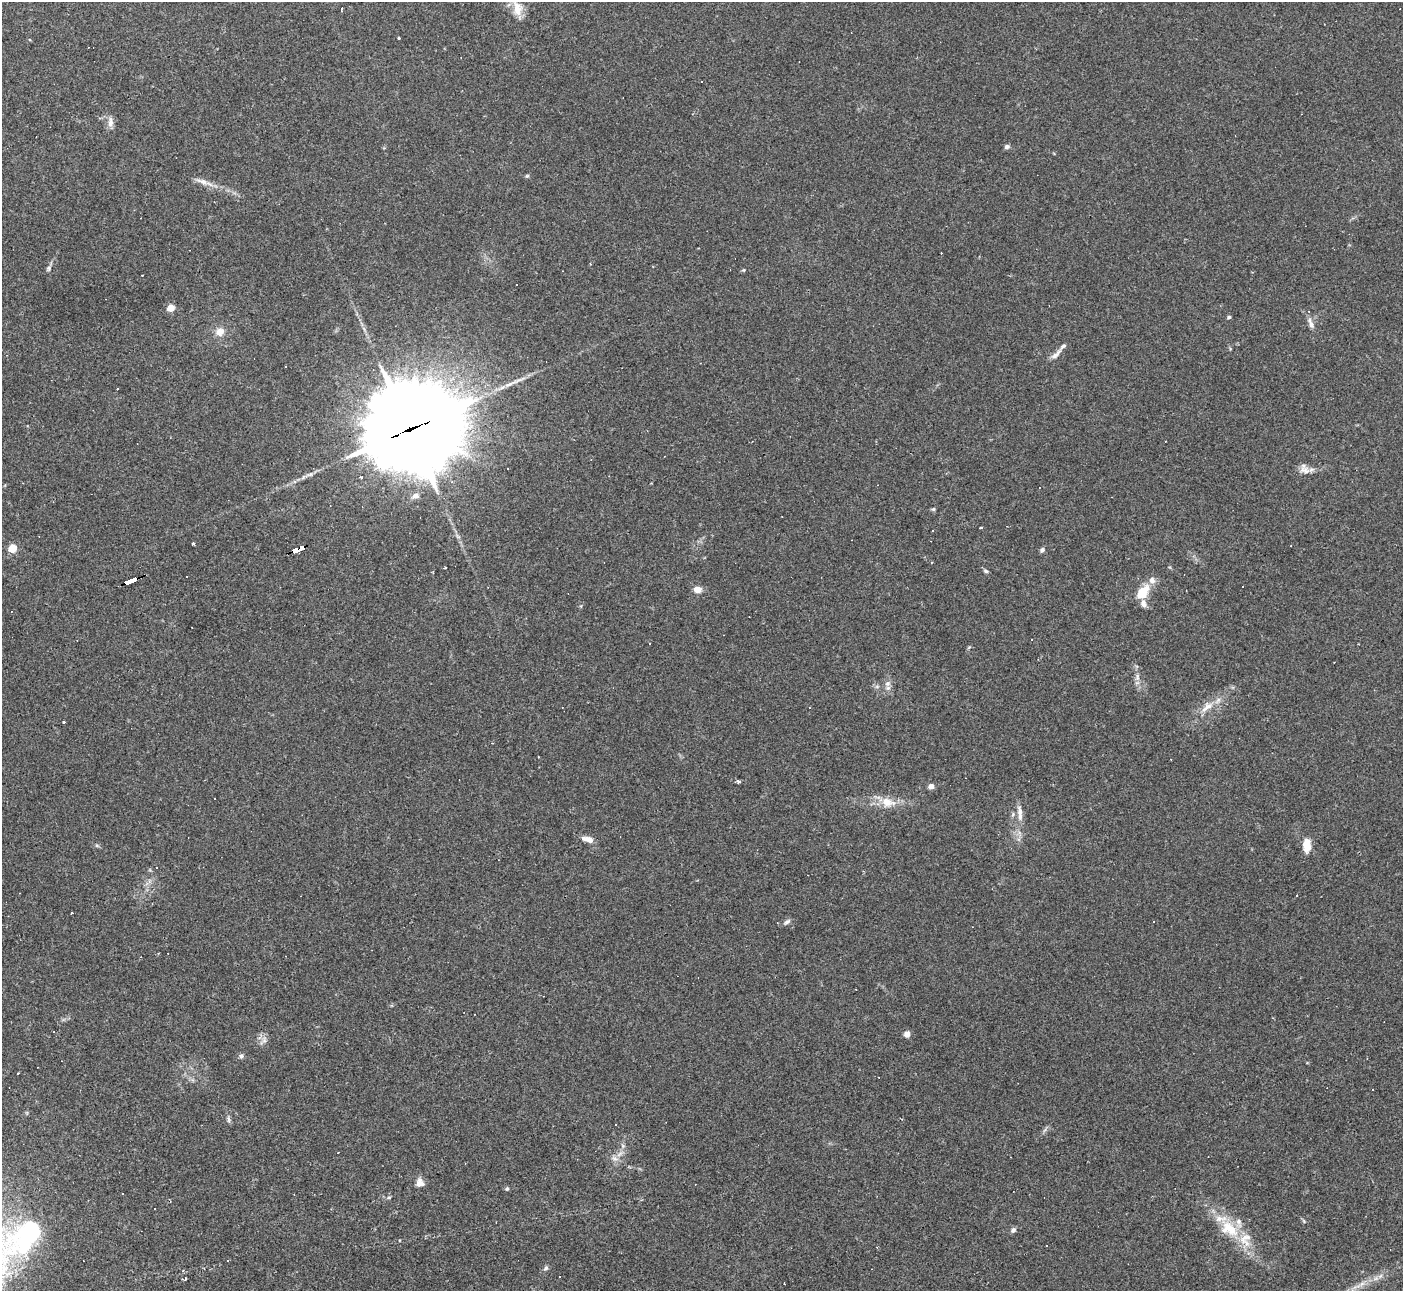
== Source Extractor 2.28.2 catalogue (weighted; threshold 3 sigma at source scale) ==
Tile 7 of 4 x 4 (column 3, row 2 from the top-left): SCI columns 2809-4209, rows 2863-4151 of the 5609 x 5597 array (HDU 1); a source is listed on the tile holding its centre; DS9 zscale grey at full resolution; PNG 1405 x 1293 px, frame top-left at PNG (2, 2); no overlay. Shown black and unused: <1% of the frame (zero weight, under 2 of 3 exposures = <1% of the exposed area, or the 3 px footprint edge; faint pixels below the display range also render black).
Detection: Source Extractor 2.28.2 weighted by HDU 2 'WHT'; one run over the whole footprint, this tile lists its part. Background 0.0523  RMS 0.0053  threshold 0.0239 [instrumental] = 3 sigma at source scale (4.5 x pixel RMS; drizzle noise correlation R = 1.50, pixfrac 1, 0.05/0.05 arcsec/px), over >= 5 px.
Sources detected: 87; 1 inside a brighter object's white glare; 10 cosmic-ray / hot-pixel residue — not listed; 4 inside a brighter listed object's ellipse — not listed separately; the other 72 listed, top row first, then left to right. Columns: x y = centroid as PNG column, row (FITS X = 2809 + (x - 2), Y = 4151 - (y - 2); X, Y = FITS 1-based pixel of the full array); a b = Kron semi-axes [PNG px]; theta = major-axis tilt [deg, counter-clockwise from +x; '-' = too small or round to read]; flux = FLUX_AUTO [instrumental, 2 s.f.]
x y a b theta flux
342 9 3 3 - 13
517 9 20 11 -82 7.4
399 38 3 2 - 0.42
110 122 15 6 87 3.1
1007 147 6 5 - 1.4
527 176 6 5 - 0.74
202 181 17 7 -19 3.8
49 268 8 5 85 1.1
744 270 5 3 - 0.48
142 275 3 2 - 0.52
516 284 3 3 - 0.78
171 308 5 4 - 12
1229 317 4 3 - 0.93
1311 324 16 6 -69 2.8
220 332 11 10 - 4.4
1056 354 20 6 43 3
410 429 38 27 19 10000
1165 441 3 2 - 0.33
508 469 3 2 - 0.61
1305 470 17 10 -16 4
360 477 3 3 - 1.3
415 496 10 7 17 2.5
933 509 6 5 - 0.75
782 517 3 2 - 0.49
980 528 4 2 - 0.46
193 544 3 3 - 2.2
12 548 5 5 - 19
298 549 13 4 22 130
1042 550 6 5 - 1.3
445 567 3 3 - 1.5
986 571 6 5 - 1
130 580 13 3 22 130
1152 580 9 8 - 3
697 590 8 7 - 4.7
1142 593 11 6 53 17
1143 604 10 7 -79 2.4
969 647 6 4 19 0.59
1137 677 11 5 -89 2.2
888 683 9 8 - 2.4
1207 707 21 10 39 6.7
64 722 3 3 - 1.2
538 757 3 2 - 0.38
738 781 4 3 - 3.2
931 786 5 5 - 3.3
887 802 22 12 -12 8.7
1020 813 23 6 -85 4.4
1013 814 6 4 72 0.82
588 839 13 6 -13 4.4
1307 845 14 8 -86 8.2
97 846 6 4 -20 0.76
157 868 3 3 - 2.5
1297 895 3 2 - 0.45
71 913 3 2 - 0.87
787 922 10 5 37 1.5
907 1034 7 6 - 3.1
264 1040 10 6 -82 2.3
241 1056 7 6 - 1.2
228 1119 7 5 -75 1.5
616 1124 2 2 - 0.34
623 1146 6 4 -46 1
338 1152 3 2 - 0.29
614 1159 9 7 -18 2.4
420 1183 11 9 -75 3.6
507 1189 5 4 - 0.8
389 1197 6 4 18 0.67
1304 1221 6 3 -71 0.67
1229 1229 30 18 -37 19
1013 1230 7 6 - 1.4
30 1232 61 29 34 58
546 1268 7 6 - 1.1
185 1279 5 4 - 0.85
1362 1284 8 6 31 2.1
Overlapping masked pixels (flux is a lower limit): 3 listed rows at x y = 410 429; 298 549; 130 580